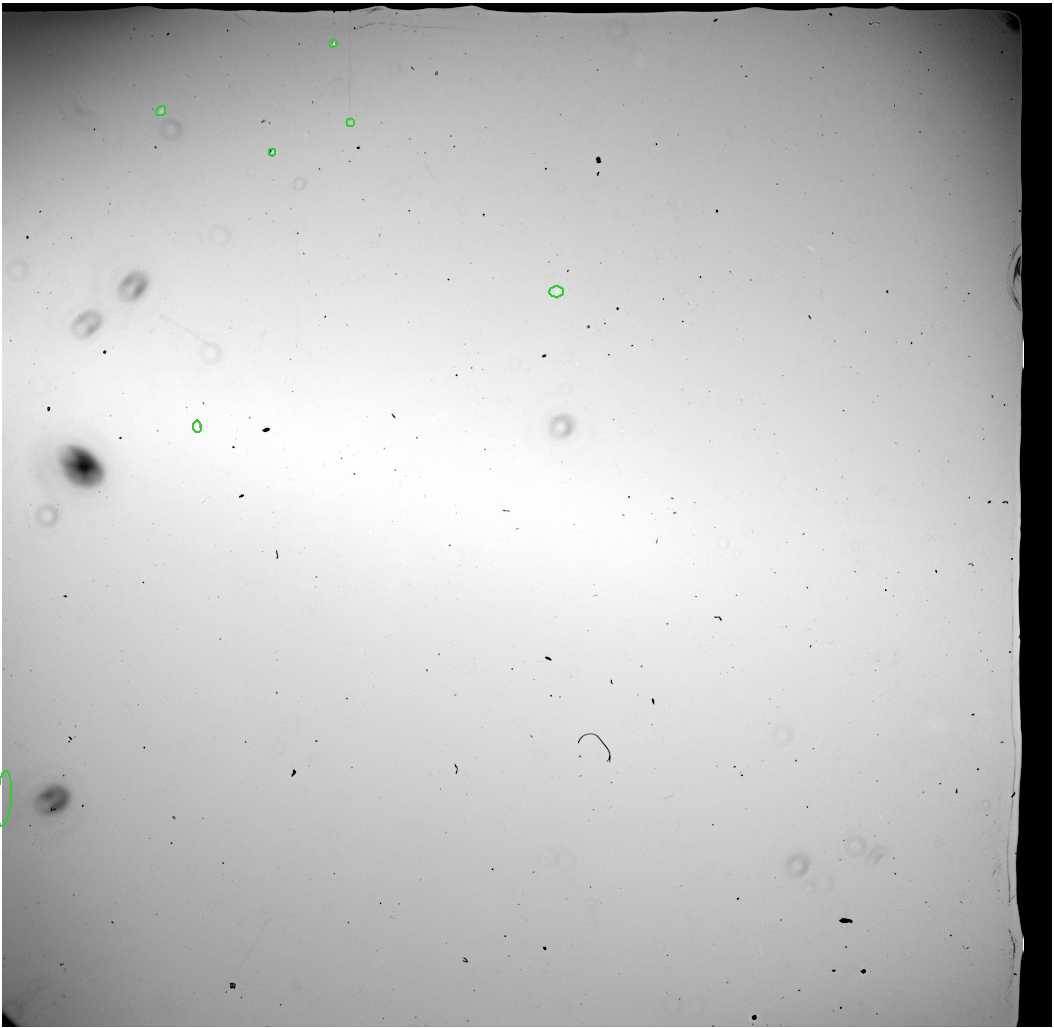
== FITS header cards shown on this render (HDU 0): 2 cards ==
NAXIS1  =                 1050 / length of data axis 1
NAXIS2  =                 1024 / length of data axis 2

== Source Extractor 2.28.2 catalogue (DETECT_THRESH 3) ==
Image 1050 x 1024 px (HDU 0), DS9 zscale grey, 1 PNG px = 1 image px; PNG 1054 x 1028 px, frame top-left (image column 1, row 1024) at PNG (2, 3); each listed source drawn as its Kron ellipse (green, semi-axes under 4 px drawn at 4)
Background 19600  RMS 140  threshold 427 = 3 sigma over >= 5 px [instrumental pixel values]
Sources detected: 10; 3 with non-positive FLUX_AUTO (blend fragments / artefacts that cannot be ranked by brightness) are neither listed nor drawn; the other 7 listed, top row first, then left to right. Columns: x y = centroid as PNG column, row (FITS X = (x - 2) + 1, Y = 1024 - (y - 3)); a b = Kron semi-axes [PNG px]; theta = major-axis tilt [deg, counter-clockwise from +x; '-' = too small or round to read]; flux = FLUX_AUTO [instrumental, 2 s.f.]
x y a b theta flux
334 44 3 3 - 24000
161 111 5 3 - 21000
350 122 2 2 - 4500
273 152 3 2 - 8700
556 292 7 5 1 16000
197 427 6 3 -81 11000
4 799 28 7 85 160000
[3 non-positive-flux detections neither listed nor drawn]